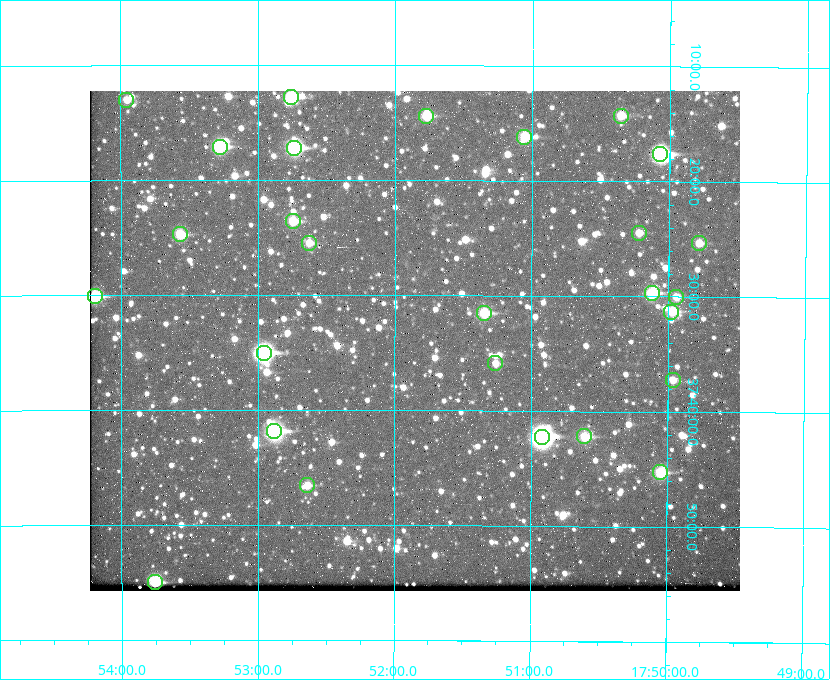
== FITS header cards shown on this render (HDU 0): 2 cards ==
NAXIS1  =                  650 / Width of table row in bytes
NAXIS2  =                  500 / Number of rows in table

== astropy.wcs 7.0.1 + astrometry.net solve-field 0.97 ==
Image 650 x 500 px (HDU 0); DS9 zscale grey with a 90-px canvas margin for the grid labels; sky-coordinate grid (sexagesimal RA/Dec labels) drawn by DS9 from the SOLVED WCS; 27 Tycho-2 reference stars matched to detected sources circled (green)
Header WCS: none
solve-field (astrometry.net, Tycho-2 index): SOLVED blind (the file carries no WCS)
Solved WCS: RA---TAN-SIP/DEC--TAN-SIP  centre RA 17:51:51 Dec +37:34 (267.96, +37.57 deg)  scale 5.22 arcsec/px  FOV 56.5' x 43.5'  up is +180 deg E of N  parity flipped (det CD > 0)
(file carries no celestial WCS; the grid is the blind solution)
Tycho-2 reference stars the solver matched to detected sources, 27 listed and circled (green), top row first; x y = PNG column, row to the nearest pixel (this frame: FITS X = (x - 90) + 1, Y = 500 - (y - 91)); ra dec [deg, ICRS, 3 dp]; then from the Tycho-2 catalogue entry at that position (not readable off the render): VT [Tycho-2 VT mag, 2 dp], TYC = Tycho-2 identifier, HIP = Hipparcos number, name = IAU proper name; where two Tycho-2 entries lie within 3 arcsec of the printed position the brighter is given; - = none
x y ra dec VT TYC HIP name
291 97 268.189 +37.213 9.71 2620-542-1 - -
126 100 268.489 +37.217 11.29 2620-732-1 - -
426 116 267.943 +37.240 10.39 2620-505-1 - -
621 116 267.589 +37.238 11.09 2619-212-1 - -
524 137 267.764 +37.270 10.17 2620-784-1 - -
220 147 268.319 +37.285 9.88 2620-536-1 - -
294 148 268.183 +37.286 8.98 2620-786-1 87506 -
660 154 267.517 +37.293 8.96 2619-379-1 - -
293 221 268.186 +37.393 10.44 2620-175-1 - -
639 233 267.555 +37.408 11.50 2619-358-1 - -
180 234 268.392 +37.412 10.60 2620-800-1 - -
309 243 268.156 +37.424 11.25 2620-712-1 - -
699 243 267.445 +37.422 11.17 2619-451-1 - -
652 293 267.531 +37.495 10.07 2619-274-1 - -
95 296 268.547 +37.501 9.83 3089-1021-1 - -
676 297 267.485 +37.500 11.33 2619-40-1 - -
671 312 267.494 +37.522 10.35 3088-270-1 - -
484 313 267.836 +37.525 9.96 3089-889-1 - -
264 353 268.239 +37.584 8.64 3089-755-1 - -
495 363 267.815 +37.598 11.54 3089-1081-1 - -
673 380 267.491 +37.621 11.40 3088-1284-1 - -
274 431 268.219 +37.697 8.93 3089-671-1 - -
584 436 267.652 +37.703 11.04 3089-693-1 - -
542 437 267.730 +37.705 8.13 3089-1203-1 87349 -
660 472 267.512 +37.755 10.10 3089-2332-1 - -
307 485 268.159 +37.775 11.22 3089-2245-1 - -
155 582 268.439 +37.916 9.61 3089-2268-1 - -